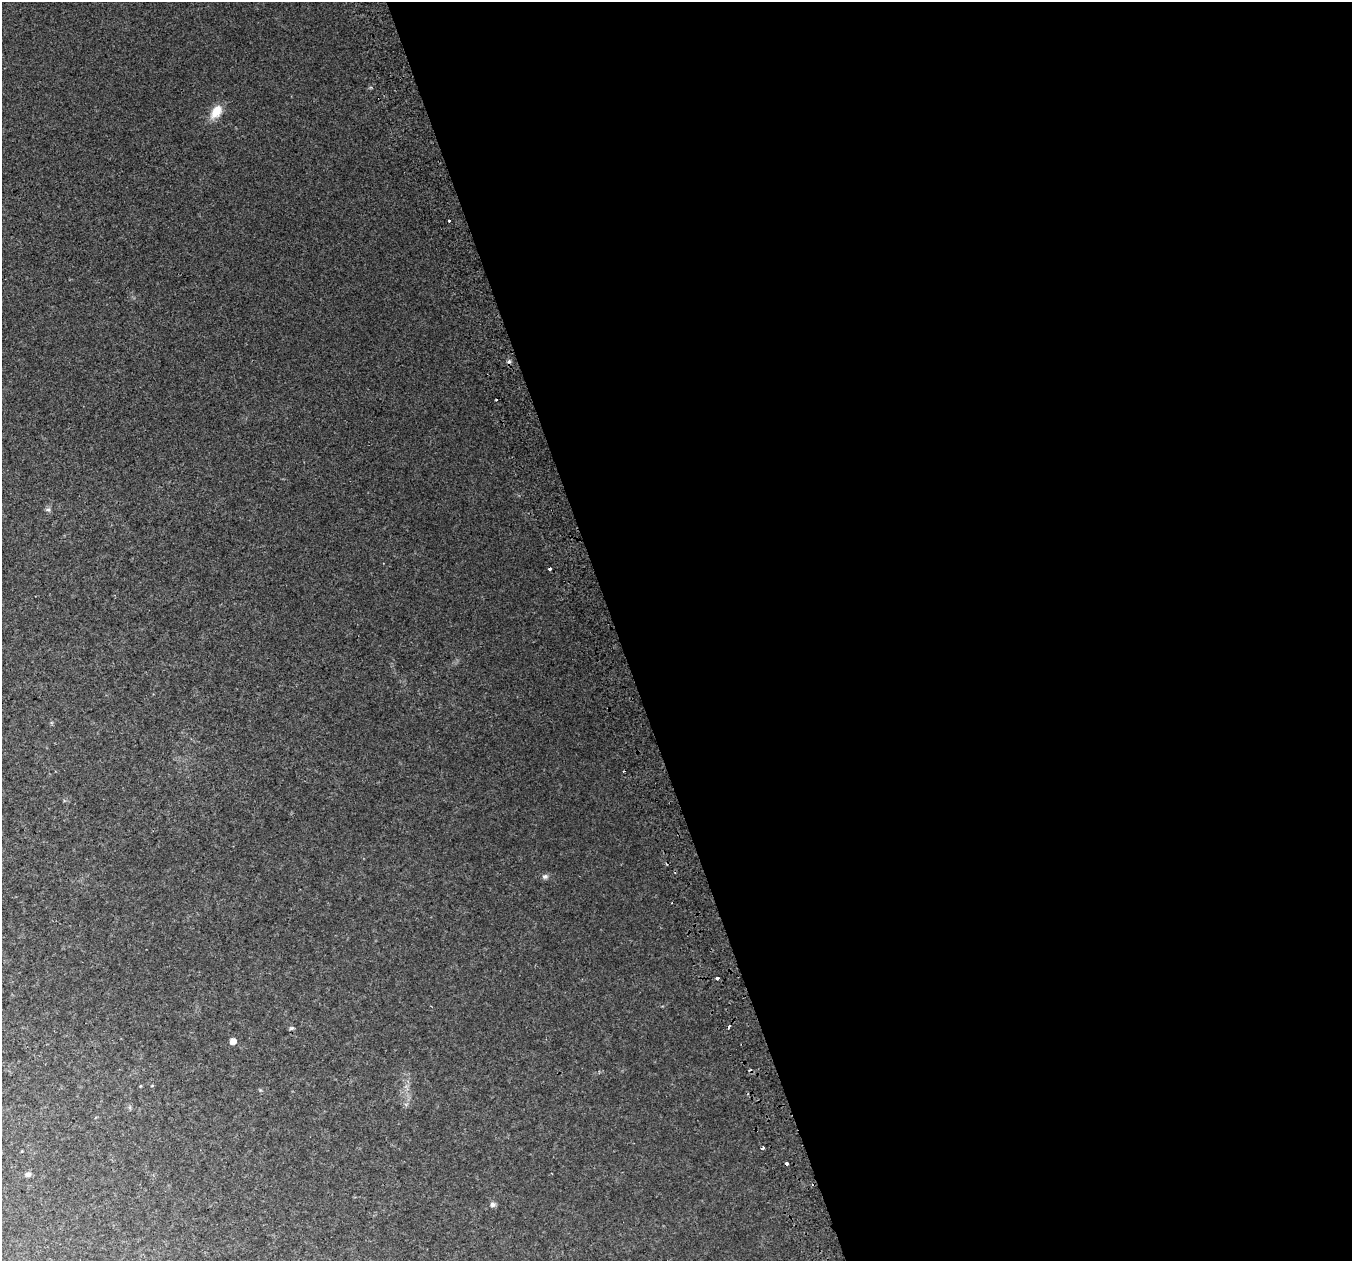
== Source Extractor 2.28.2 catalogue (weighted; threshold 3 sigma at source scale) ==
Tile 8 of 4 x 4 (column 4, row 2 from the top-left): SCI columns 4094-5443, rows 2655-3913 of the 5483 x 5253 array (HDU 1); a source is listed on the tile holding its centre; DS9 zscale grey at full resolution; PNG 1354 x 1263 px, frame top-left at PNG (2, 2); no overlay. Shown black and unused: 55% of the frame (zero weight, under 2 of 3 exposures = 2% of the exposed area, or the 3 px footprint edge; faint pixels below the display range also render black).
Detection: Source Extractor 2.28.2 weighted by HDU 2 'WHT'; one run over the whole footprint, this tile lists its part. Background 0.0243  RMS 0.0073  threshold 0.0329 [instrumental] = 3 sigma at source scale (4.5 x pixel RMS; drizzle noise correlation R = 1.50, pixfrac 1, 0.0396/0.0396 arcsec/px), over >= 5 px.
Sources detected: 20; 7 cosmic-ray / hot-pixel residue — not listed; the other 13 listed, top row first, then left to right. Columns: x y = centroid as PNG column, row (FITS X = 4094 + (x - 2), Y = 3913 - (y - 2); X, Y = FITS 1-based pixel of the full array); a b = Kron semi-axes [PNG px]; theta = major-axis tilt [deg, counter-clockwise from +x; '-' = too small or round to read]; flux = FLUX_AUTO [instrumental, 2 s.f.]
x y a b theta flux
216 112 17 10 55 12
449 221 3 3 - 3
496 399 2 2 - 0.81
48 510 8 5 -27 1.5
545 876 8 7 - 2
718 978 3 3 - 4.2
291 1028 6 4 20 1.1
233 1041 5 5 - 5.5
140 1086 5 3 - 0.58
152 1086 5 3 - 0.55
763 1148 3 3 - 1.1
28 1174 6 5 - 2.7
492 1204 8 7 - 2